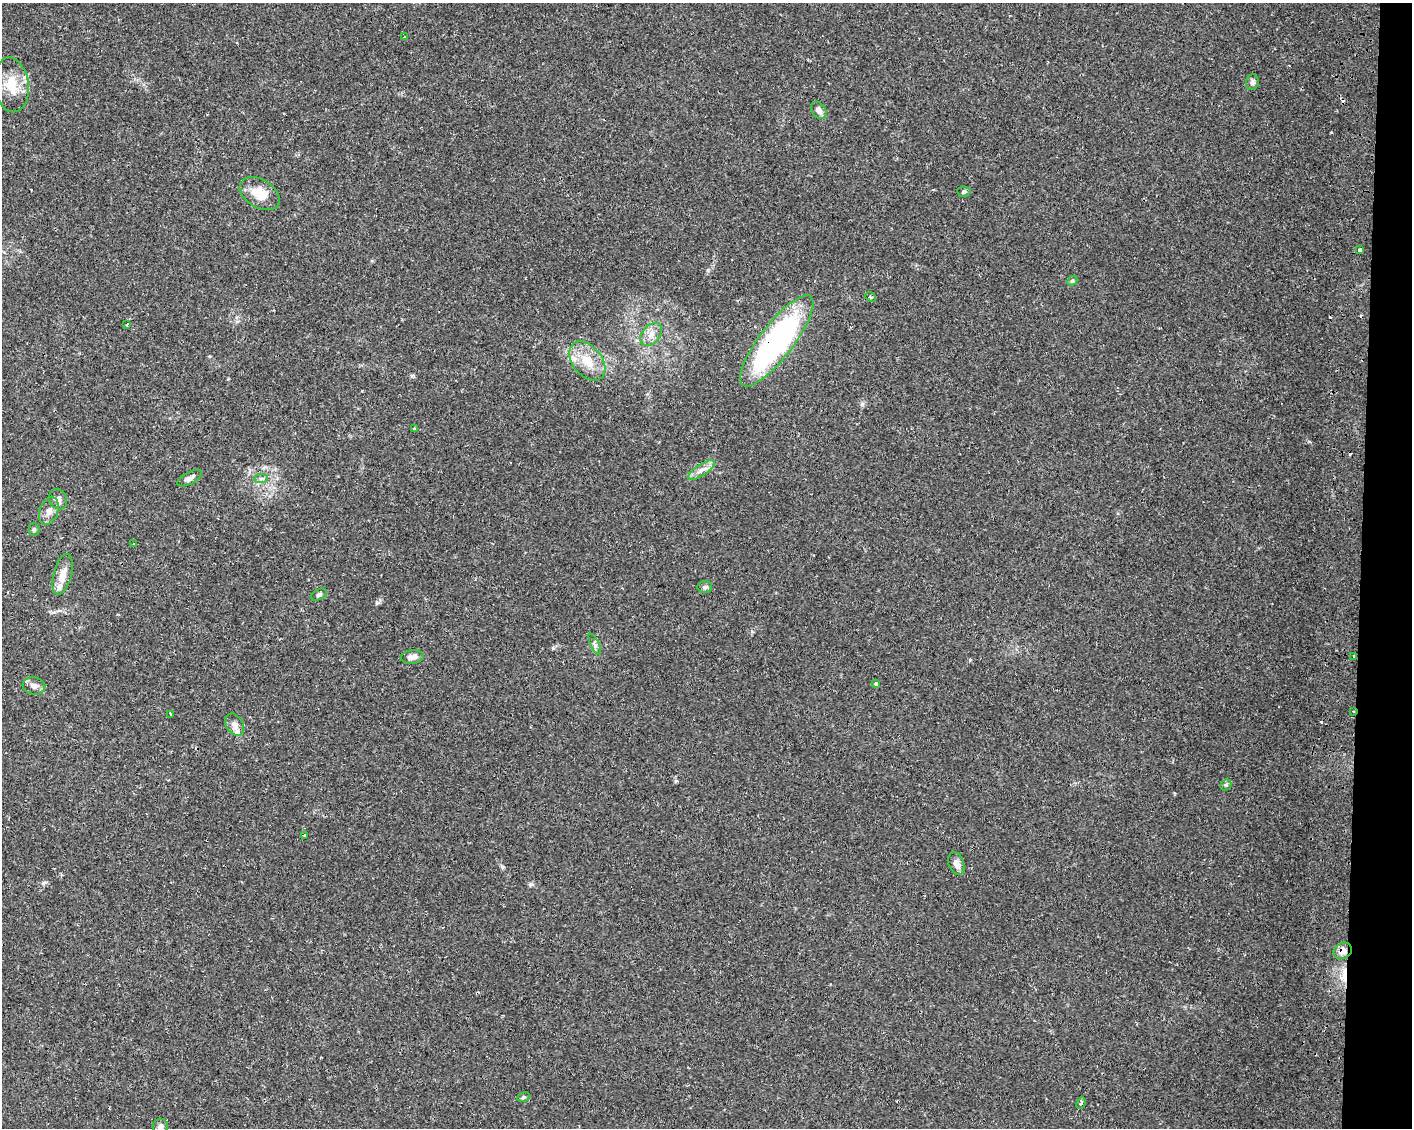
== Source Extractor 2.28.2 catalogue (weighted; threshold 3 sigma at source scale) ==
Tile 6 of 3 x 4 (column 3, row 2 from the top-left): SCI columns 3156-4565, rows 2310-3435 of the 4845 x 4632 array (HDU 1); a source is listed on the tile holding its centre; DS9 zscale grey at full resolution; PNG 1414 x 1130 px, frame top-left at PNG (2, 3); each listed source drawn as its Kron ellipse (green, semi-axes under 4 px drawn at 4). Shown black and unused: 4% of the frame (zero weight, under 2 of 3 exposures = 5% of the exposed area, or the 3 px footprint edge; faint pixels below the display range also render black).
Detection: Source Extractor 2.28.2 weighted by HDU 2 'WHT'; one run over the whole footprint, this tile lists its part. Background 0.013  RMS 0.0027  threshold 0.0122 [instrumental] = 3 sigma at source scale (4.5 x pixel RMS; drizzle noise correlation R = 1.50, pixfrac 1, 0.0396/0.0396 arcsec/px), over >= 5 px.
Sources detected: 47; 5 cosmic-ray / hot-pixel residue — neither listed nor drawn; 3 inside a brighter listed object's ellipse — not listed separately; the other 39 listed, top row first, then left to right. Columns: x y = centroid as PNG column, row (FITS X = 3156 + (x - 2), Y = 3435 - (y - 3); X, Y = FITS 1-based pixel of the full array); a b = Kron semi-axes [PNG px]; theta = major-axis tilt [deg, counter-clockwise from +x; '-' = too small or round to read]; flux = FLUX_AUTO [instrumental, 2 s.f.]
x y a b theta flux
404 37 3 3 - 0.38
1252 82 8 6 75 0.74
11 85 27 17 -83 6.8
819 110 9 6 -53 1.2
964 192 7 5 -5 0.57
260 194 22 14 -32 6.1
1360 250 3 3 - 2.9
1072 281 6 4 43 0.39
870 297 5 4 - 0.45
127 325 3 2 - 0.24
651 334 13 9 50 2.3
777 341 56 17 52 68
587 361 22 14 -51 6.1
415 428 3 3 - 0.42
701 470 15 5 33 1.7
189 478 13 6 29 1
261 479 7 4 1 0.56
58 499 10 8 -60 1.5
49 511 14 9 69 1.9
34 529 6 5 - 0.47
133 544 3 3 - 0.36
63 574 21 9 75 3.3
705 587 7 6 - 0.62
319 595 8 5 26 0.65
595 644 11 4 -65 0.73
412 657 11 6 6 1.5
1354 657 3 3 - 1.6
876 684 4 3 - 2
34 686 11 8 -8 1.5
1353 711 3 3 - 0.28
170 714 4 2 - 0.18
235 725 12 8 -57 1.6
1226 785 6 5 - 0.46
304 835 3 2 - 0.29
956 864 12 7 -69 1.7
1343 951 10 7 30 2.4
523 1097 6 4 21 0.38
1081 1103 6 4 67 0.75
160 1126 7 7 - 0.93
Overlapping masked pixels (flux is a lower limit): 3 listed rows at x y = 777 341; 1353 711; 1343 951
Unlisted compact peaks at least as high as the median listed source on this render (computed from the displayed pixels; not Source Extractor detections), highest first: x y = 377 603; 862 404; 43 883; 530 884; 502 867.